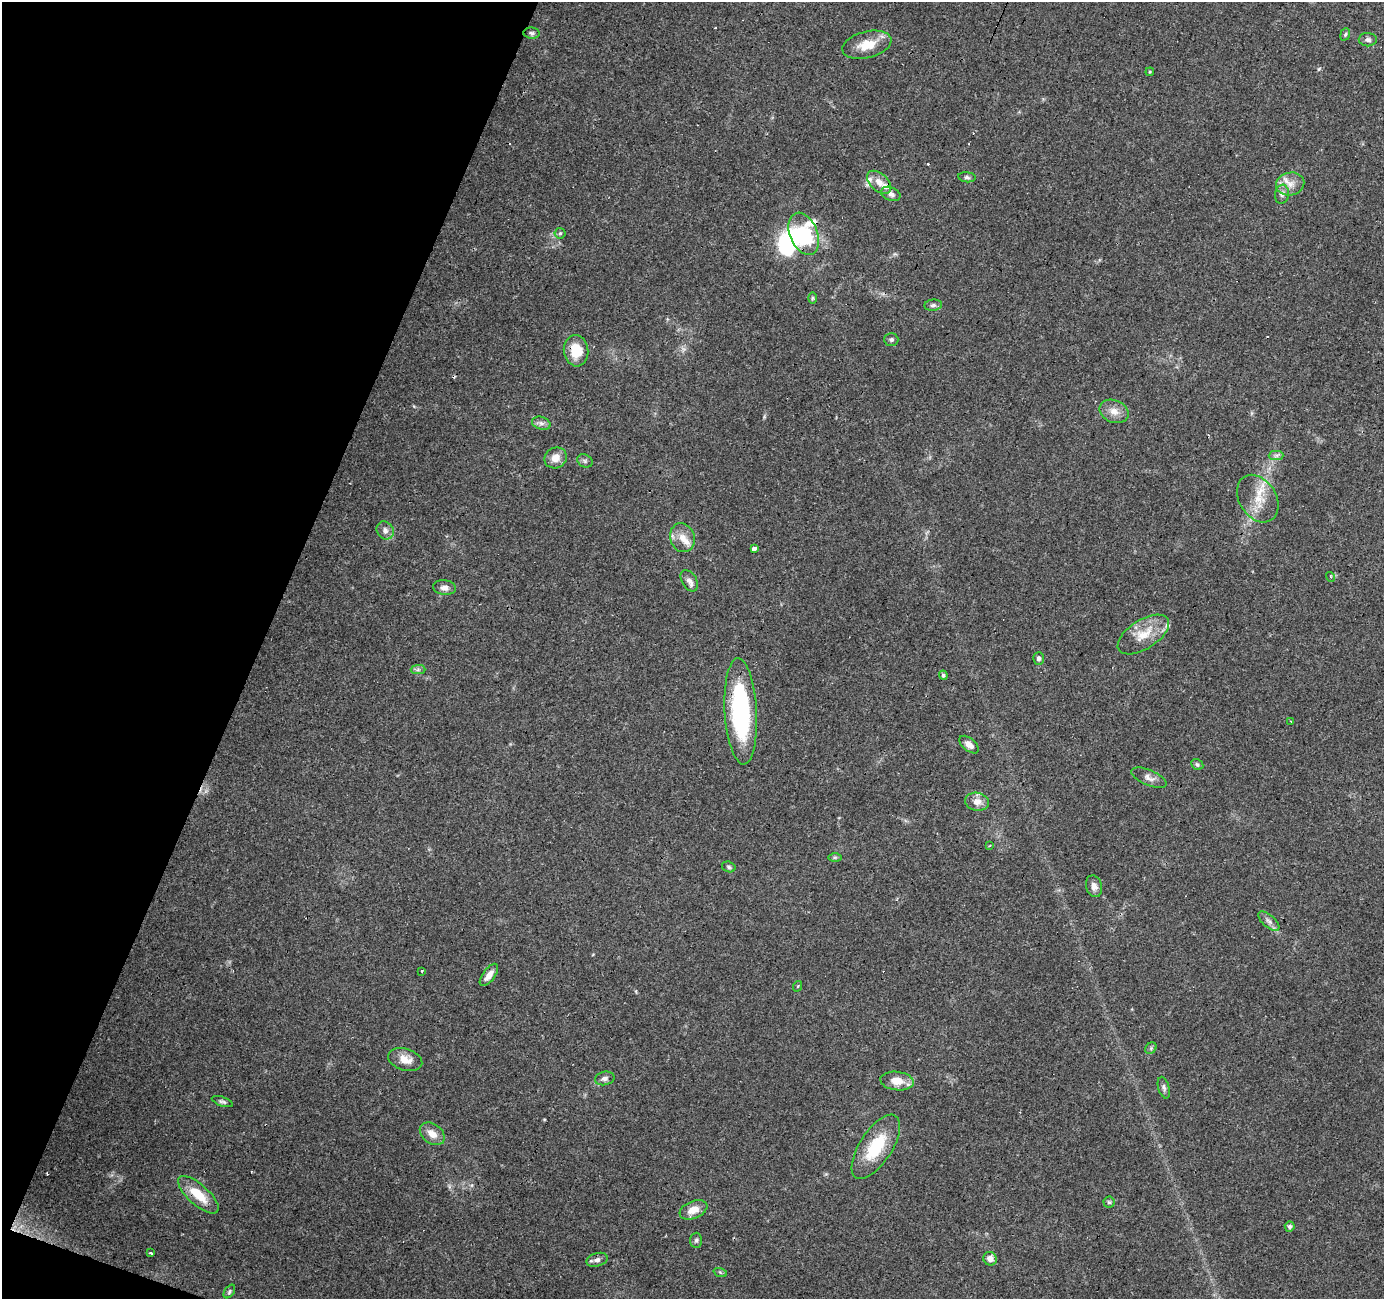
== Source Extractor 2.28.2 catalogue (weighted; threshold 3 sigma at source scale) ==
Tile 9 of 4 x 4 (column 1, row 3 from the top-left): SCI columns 6-1387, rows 1570-2866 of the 5531 x 5667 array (HDU 1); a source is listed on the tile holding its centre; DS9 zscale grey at full resolution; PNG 1386 x 1301 px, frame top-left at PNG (2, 2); each listed source drawn as its Kron ellipse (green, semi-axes under 4 px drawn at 4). Shown black and unused: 19% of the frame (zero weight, under 3 of 4 exposures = <1% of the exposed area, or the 3 px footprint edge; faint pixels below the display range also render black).
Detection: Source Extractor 2.28.2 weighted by HDU 2 'WHT'; one run over the whole footprint, this tile lists its part. Background 0.109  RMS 0.006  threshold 0.0272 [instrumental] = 3 sigma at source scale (4.5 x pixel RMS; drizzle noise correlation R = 1.50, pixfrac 1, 0.0396/0.0396 arcsec/px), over >= 5 px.
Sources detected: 81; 3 inside a brighter object's white glare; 9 cosmic-ray / hot-pixel residue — neither listed nor drawn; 5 inside a brighter listed object's ellipse — not listed separately; the other 64 listed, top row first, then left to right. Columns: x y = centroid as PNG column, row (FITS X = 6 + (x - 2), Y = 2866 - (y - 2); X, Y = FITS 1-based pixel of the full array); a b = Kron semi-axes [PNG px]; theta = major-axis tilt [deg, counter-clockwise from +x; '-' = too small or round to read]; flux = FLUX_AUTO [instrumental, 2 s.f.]
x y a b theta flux
532 33 8 5 -6 1.5
1345 34 6 4 68 0.95
1368 40 9 6 -2 1.9
867 45 25 13 14 12
1150 72 4 4 - 0.63
967 177 9 5 -6 1.3
879 182 14 8 -42 5.5
1290 184 14 11 12 6.6
891 194 10 6 -23 2.5
1282 194 9 7 82 2.3
560 233 5 5 - 0.93
804 234 22 13 -68 39
812 298 6 4 90 0.77
933 305 9 5 7 1.6
891 340 7 6 - 1.5
576 351 15 12 -84 14
1114 411 15 11 -23 5.8
541 423 9 6 -18 2.1
1276 455 7 4 1 1.5
556 458 11 10 - 6.2
585 461 8 6 -28 1.5
1258 499 25 18 -57 14
385 530 9 8 - 2.9
682 538 15 12 -72 6.8
754 548 4 3 - 32
1331 577 5 3 - 1.1
689 581 12 7 -59 2.8
444 588 11 7 -5 3.2
1143 635 29 14 33 14
1039 658 6 5 - 1.4
418 670 7 4 1 1.4
943 675 5 4 - 1.2
741 711 53 16 -87 86
1291 721 3 2 - 0.84
969 745 11 6 -39 3.8
1197 764 6 5 - 1.2
1149 778 19 7 -23 3.6
977 802 12 9 -11 5
989 846 3 2 - 0.55
835 857 7 4 0 1
729 867 7 5 -17 1.2
1094 886 11 8 -74 3.5
1269 921 13 6 -42 2.8
421 971 3 2 - 0.57
489 975 13 6 54 4.7
798 986 5 3 - 0.54
1151 1048 6 5 - 1.1
405 1059 18 10 -18 7.3
605 1078 10 6 12 2.3
897 1081 17 9 -6 8.8
1164 1088 11 5 -74 1.7
222 1102 11 4 -19 1.4
432 1134 14 9 -37 6.2
876 1147 37 16 57 26
198 1195 26 10 -42 14
1109 1202 5 5 - 0.98
693 1210 14 8 22 7.3
1290 1227 5 5 - 1.7
696 1240 7 6 - 1.3
151 1253 3 3 - 2.7
990 1259 7 6 - 4.2
597 1260 10 6 15 2.7
720 1272 7 4 -19 0.95
229 1291 8 4 54 1.2
Overlapping masked pixels (flux is a lower limit): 2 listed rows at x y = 741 711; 198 1195